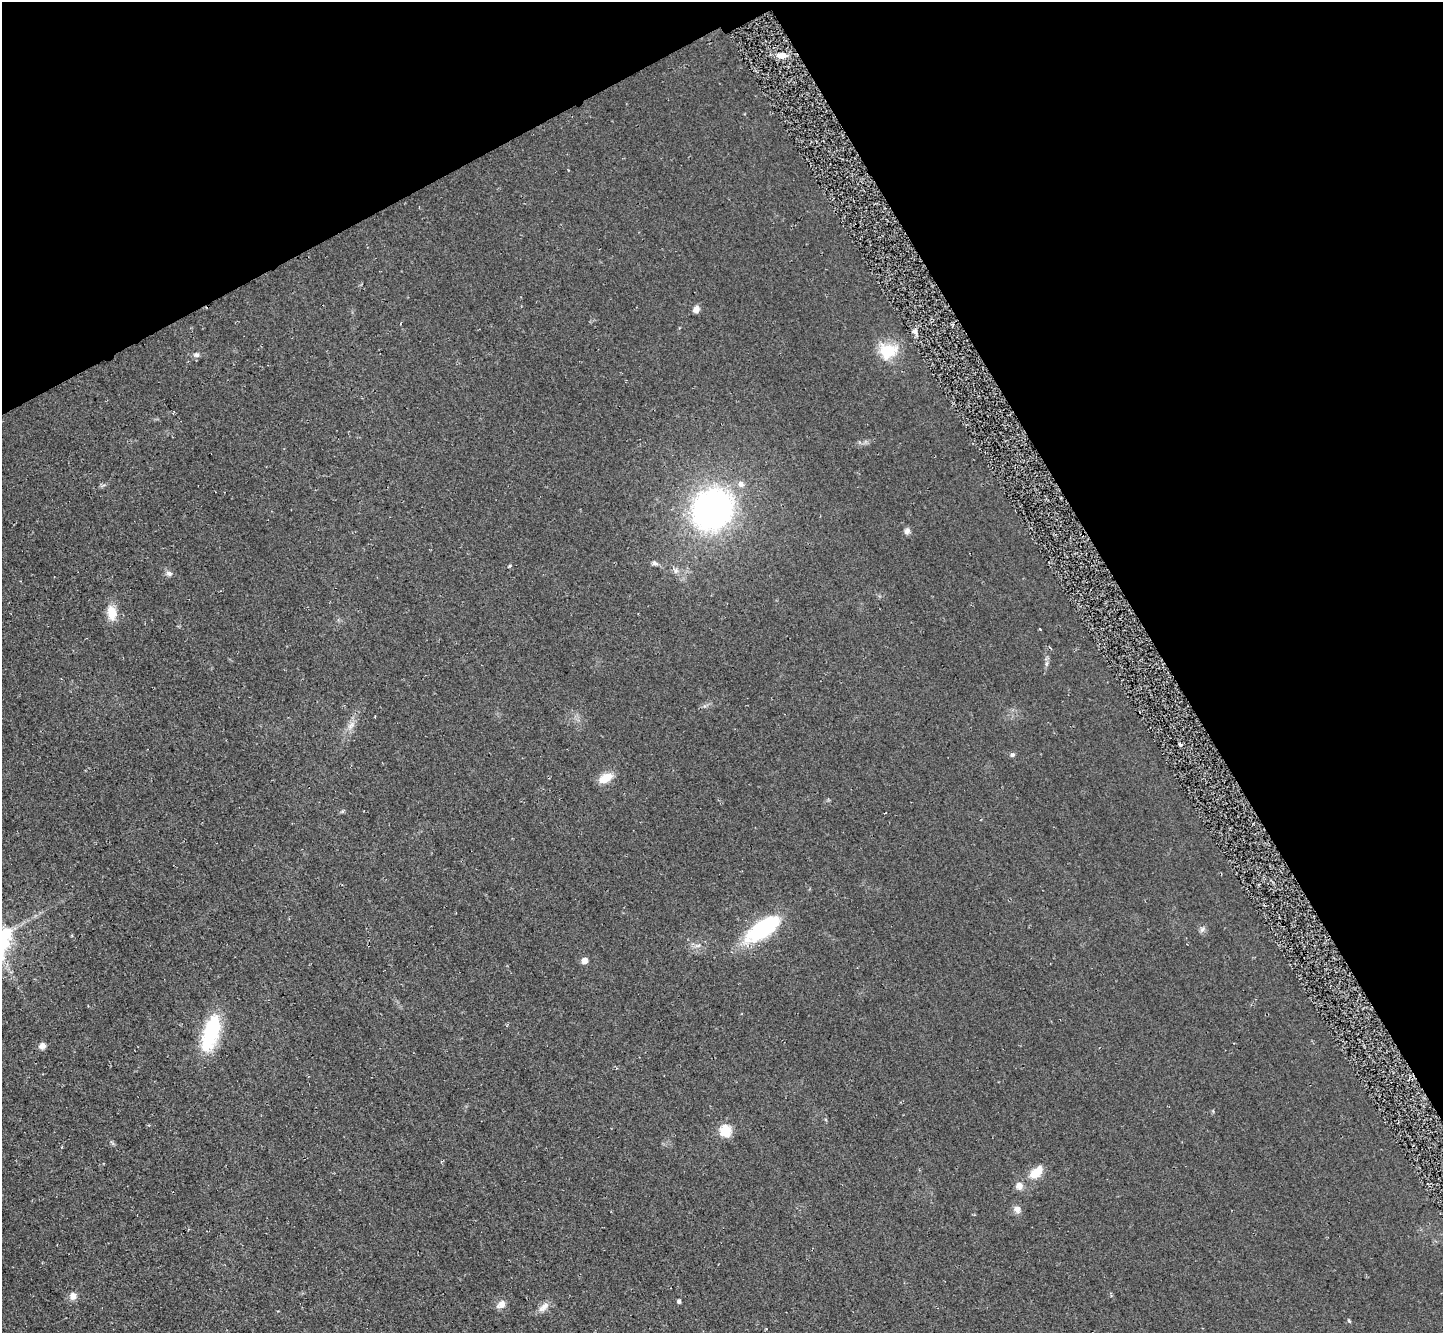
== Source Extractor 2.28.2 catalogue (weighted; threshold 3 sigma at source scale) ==
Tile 3 of 4 x 4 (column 3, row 1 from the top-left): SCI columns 2942-4382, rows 4310-5640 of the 5844 x 5824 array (HDU 1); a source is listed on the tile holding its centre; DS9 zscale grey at full resolution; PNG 1445 x 1335 px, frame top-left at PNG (2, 2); no overlay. Shown black and unused: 28% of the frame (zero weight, under 2 of 3 exposures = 3% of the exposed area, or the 3 px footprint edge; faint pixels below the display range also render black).
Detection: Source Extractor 2.28.2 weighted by HDU 2 'WHT'; one run over the whole footprint, this tile lists its part. Background 0.0372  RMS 0.013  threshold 0.0565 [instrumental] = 3 sigma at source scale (4.5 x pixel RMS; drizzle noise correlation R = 1.50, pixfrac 1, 0.05/0.05 arcsec/px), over >= 5 px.
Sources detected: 32; all 32 listed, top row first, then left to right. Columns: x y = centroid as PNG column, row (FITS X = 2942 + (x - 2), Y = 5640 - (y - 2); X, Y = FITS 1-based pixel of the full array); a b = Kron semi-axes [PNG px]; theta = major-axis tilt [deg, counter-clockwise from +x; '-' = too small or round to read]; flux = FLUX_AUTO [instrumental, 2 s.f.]
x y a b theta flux
782 55 11 6 0 13
696 309 9 7 54 6.3
915 331 6 4 -1 3.3
888 351 24 19 7 40
197 355 9 6 4 4.2
741 484 7 7 - 6
712 509 32 29 49 470
907 531 8 7 - 4.3
654 563 10 5 -28 4
510 566 5 4 - 1.5
676 570 9 7 -56 4.9
169 573 9 7 -18 4.2
112 612 17 10 -82 22
1047 664 8 4 81 3.1
351 726 14 7 57 8.3
1180 745 3 3 - 4.2
1012 755 6 5 - 2.7
606 778 16 9 28 19
763 928 42 16 34 120
1202 929 9 6 46 3.9
584 961 5 5 - 13
211 1033 41 15 73 98
42 1046 8 7 - 6.3
726 1131 6 6 - 97
1036 1172 20 10 43 23
1019 1186 9 9 - 8
1017 1209 9 8 - 6.6
73 1296 10 9 - 7.7
679 1301 4 4 - 3.6
501 1304 12 8 39 8.1
544 1307 18 8 41 8.8
1349 1321 6 3 -45 1.4